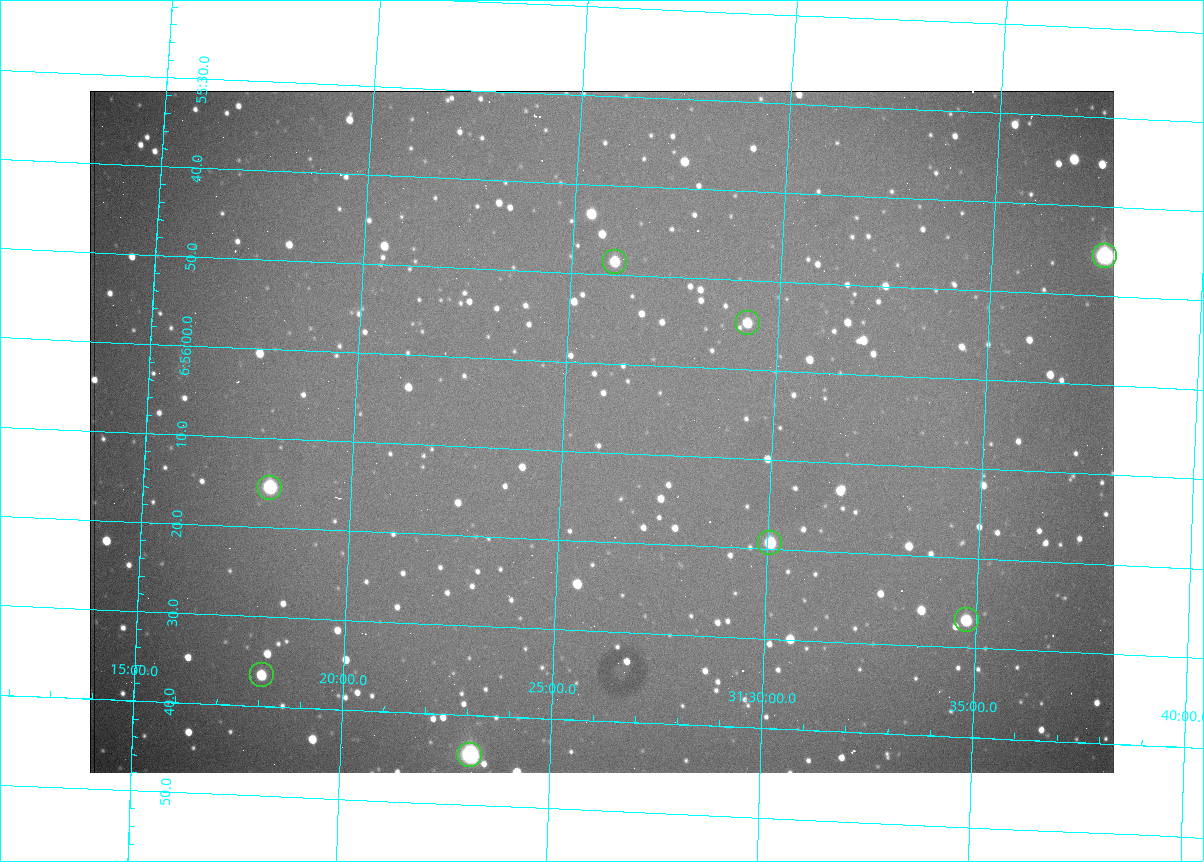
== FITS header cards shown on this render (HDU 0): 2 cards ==
NAXIS1  =                 1024 /fastest changing axis
NAXIS2  =                  682 /next to fastest changing axis

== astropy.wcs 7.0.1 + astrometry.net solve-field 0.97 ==
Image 1024 x 682 px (HDU 0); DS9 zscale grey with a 90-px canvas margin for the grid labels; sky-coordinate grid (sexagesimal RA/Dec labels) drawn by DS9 from the SOLVED WCS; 8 Tycho-2 reference stars matched to detected sources circled (green)
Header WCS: RA---TAN/DEC--TAN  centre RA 06:56:08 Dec +31:26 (104.03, +31.43 deg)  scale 1.44 arcsec/px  FOV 24.5' x 16.3'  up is -93 deg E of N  parity flipped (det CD > 0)
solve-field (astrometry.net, Tycho-2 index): VERIFIED the header's WCS against the Tycho-2 star catalogue (8 matches, 0 conflicts) and refined it, rather than solving blind
Solved WCS: RA---TAN-SIP/DEC--TAN-SIP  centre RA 06:56:08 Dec +31:26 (104.03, +31.43 deg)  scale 1.43 arcsec/px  FOV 24.4' x 16.3'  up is -93 deg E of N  parity flipped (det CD > 0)
The solver's refit moves the header's centre by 2.2 arcsec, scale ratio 0.9973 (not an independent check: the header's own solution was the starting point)
Tycho-2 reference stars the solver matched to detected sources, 8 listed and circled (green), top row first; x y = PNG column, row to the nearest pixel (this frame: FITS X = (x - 90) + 1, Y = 682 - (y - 91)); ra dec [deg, ICRS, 3 dp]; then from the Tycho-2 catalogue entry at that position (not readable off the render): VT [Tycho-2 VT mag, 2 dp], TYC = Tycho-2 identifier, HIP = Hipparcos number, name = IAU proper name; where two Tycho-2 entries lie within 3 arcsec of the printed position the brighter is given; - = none
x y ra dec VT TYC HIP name
1105 256 103.940 +31.628 9.24 2437-728-1 - -
615 262 103.952 +31.434 11.53 2437-424-1 - -
748 323 103.978 +31.488 11.51 2437-421-1 - -
270 488 104.065 +31.301 9.89 2437-425-1 - -
770 543 104.081 +31.501 10.83 2437-37-1 - -
967 620 104.112 +31.580 11.47 2437-71-1 - -
262 675 104.152 +31.301 11.67 2437-646-1 - -
470 755 104.185 +31.385 8.52 2437-370-1 33393 -